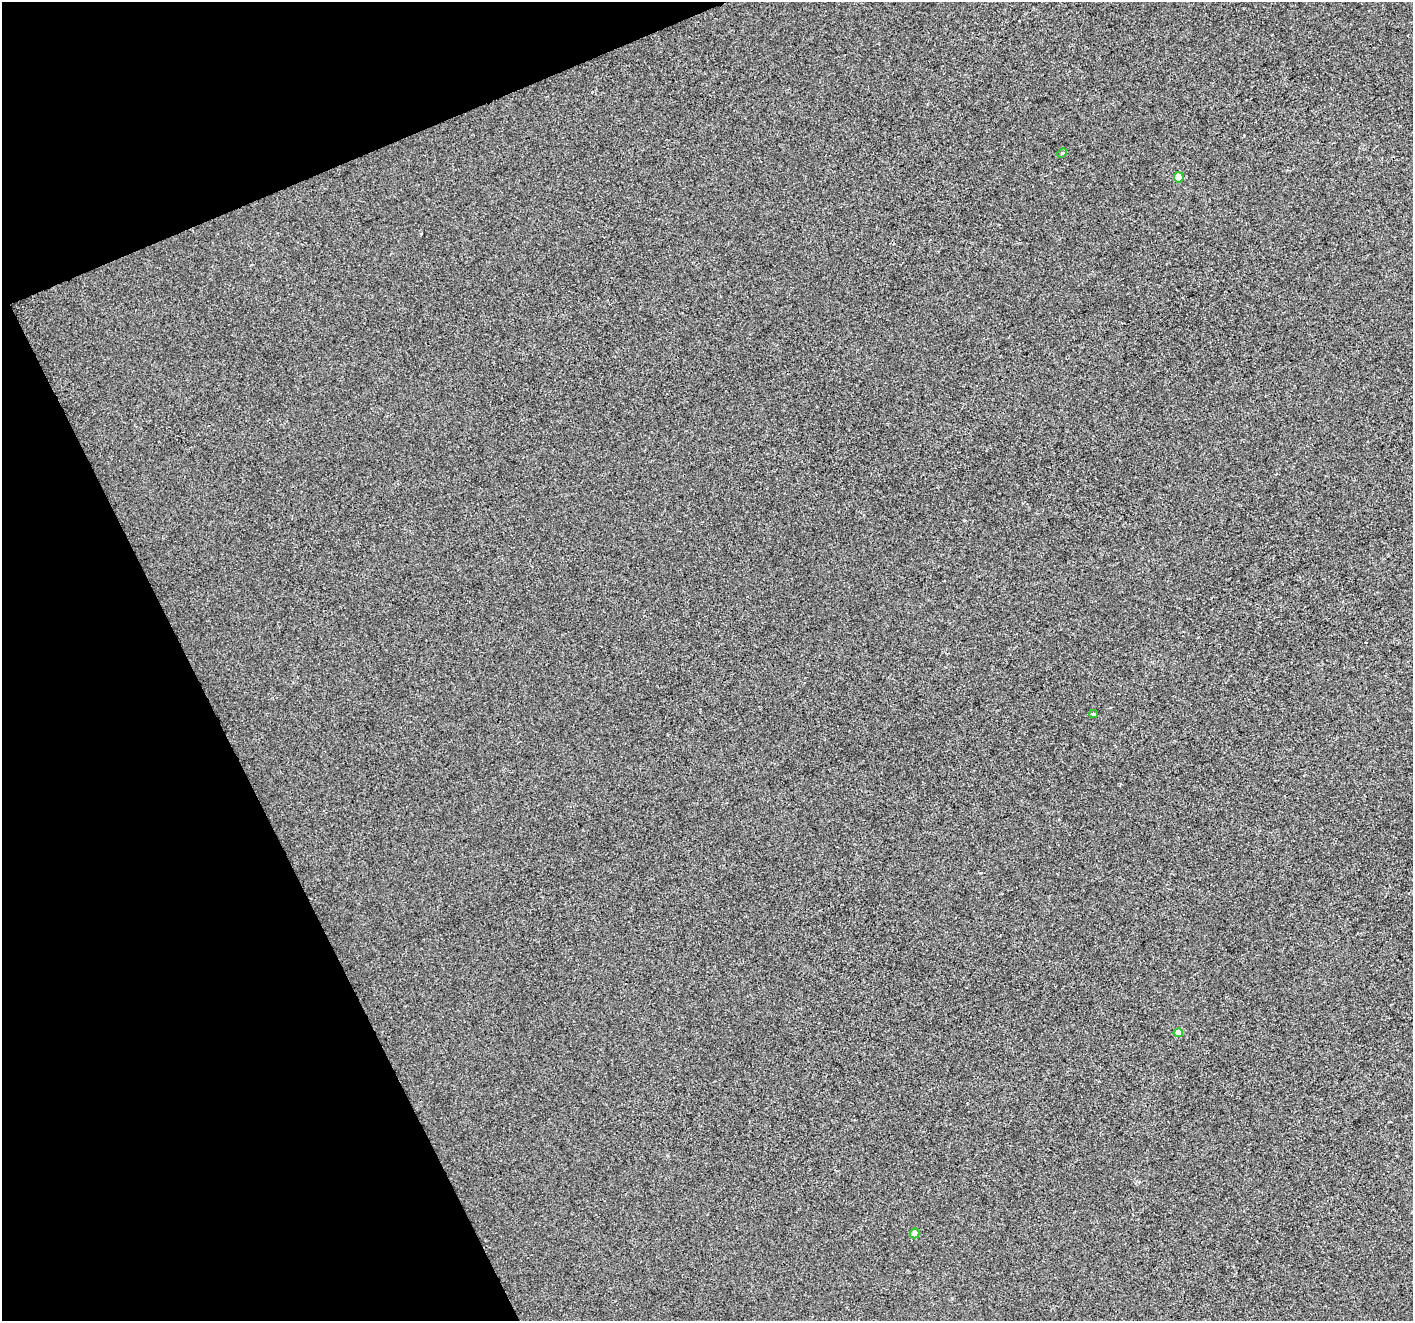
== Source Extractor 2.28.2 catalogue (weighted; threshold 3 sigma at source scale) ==
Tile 5 of 4 x 4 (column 1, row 2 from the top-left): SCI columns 2-1412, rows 2783-4101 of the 5646 x 5506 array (HDU 1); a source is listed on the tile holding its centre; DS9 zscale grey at full resolution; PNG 1415 x 1323 px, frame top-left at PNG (2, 2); each listed source drawn as its Kron ellipse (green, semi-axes under 4 px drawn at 4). Shown black and unused: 20% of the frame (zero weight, under 2 of 3 exposures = <1% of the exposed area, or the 3 px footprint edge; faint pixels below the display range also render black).
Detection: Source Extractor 2.28.2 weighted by HDU 2 'WHT'; one run over the whole footprint, this tile lists its part. Background -4.19e-04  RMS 0.0056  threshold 0.025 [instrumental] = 3 sigma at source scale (4.5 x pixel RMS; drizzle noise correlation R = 1.50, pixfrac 1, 0.0396/0.0396 arcsec/px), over >= 5 px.
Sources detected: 5; all 5 listed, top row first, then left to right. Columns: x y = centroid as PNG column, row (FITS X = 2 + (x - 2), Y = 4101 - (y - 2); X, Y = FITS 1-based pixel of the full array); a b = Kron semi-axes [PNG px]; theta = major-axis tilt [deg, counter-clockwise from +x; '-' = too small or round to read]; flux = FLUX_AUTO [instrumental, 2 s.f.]
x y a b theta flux
1062 153 5 4 - 0.66
1179 177 5 5 - 12
1093 714 4 3 - 3.7
1178 1033 4 4 - 6.6
914 1234 5 4 - 4.6